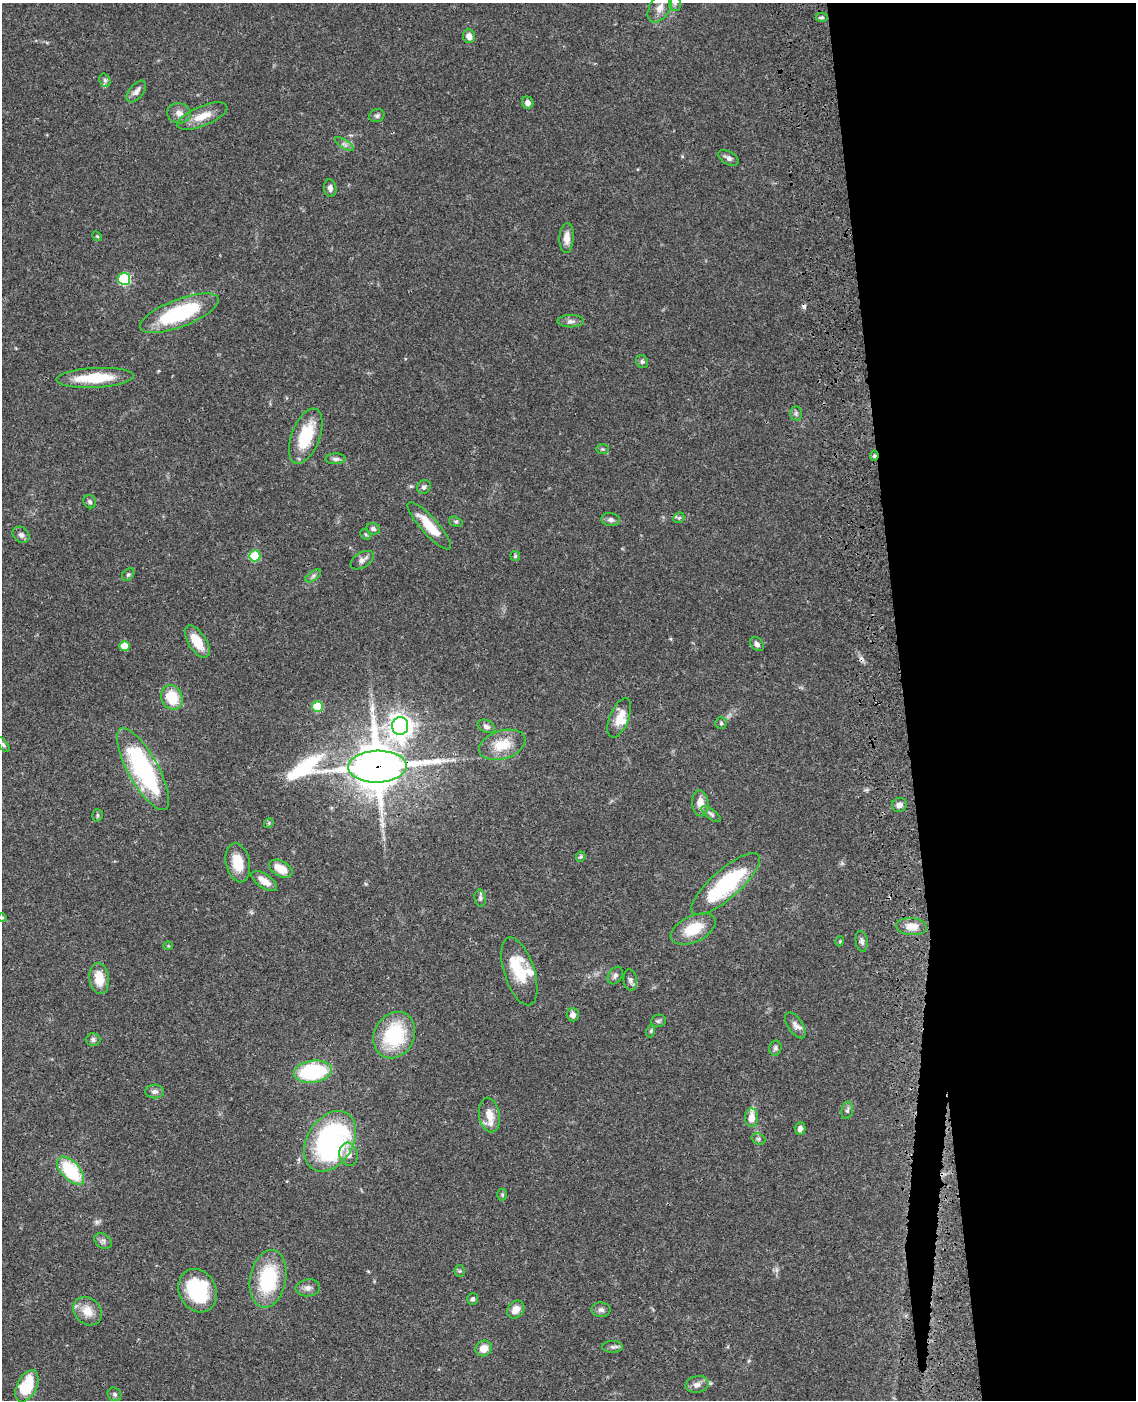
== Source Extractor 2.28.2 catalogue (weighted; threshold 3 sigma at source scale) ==
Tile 8 of 4 x 3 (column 4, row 2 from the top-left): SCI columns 3520-4653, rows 1654-3051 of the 4769 x 4604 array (HDU 1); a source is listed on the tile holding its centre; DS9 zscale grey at full resolution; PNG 1138 x 1402 px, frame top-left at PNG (2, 3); each listed source drawn as its Kron ellipse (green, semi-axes under 4 px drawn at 4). Shown black and unused: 21% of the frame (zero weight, under 3 of 4 exposures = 6% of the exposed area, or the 3 px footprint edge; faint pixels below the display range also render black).
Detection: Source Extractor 2.28.2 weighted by HDU 2 'WHT'; one run over the whole footprint, this tile lists its part. Background 0.0444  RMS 0.0028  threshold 0.0126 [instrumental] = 3 sigma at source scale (4.5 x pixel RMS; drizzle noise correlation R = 1.50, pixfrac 1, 0.05/0.05 arcsec/px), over >= 5 px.
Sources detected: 116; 1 too faint to see at this stretch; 1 inside a brighter object's white glare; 2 cosmic-ray / hot-pixel residue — neither listed nor drawn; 7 inside a brighter listed object's ellipse — not listed separately; the other 105 listed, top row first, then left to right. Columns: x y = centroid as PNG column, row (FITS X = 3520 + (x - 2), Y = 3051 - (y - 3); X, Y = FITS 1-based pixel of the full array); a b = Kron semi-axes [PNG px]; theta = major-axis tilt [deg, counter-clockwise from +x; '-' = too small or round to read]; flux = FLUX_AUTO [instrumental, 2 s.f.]
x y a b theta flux
675 3 8 6 -81 0.82
660 8 16 10 58 2.7
822 17 6 4 0 0.55
469 36 7 6 - 1.7
105 80 7 5 -69 0.66
136 92 13 7 51 1.5
528 103 6 5 - 1.2
179 113 12 10 -12 1.9
202 116 26 10 22 4.5
377 116 8 6 20 0.65
344 144 11 4 -33 0.79
728 158 11 6 -30 1.1
330 188 9 6 -83 1
97 236 5 4 - 0.35
567 238 15 7 86 2.5
124 279 6 6 - 24
179 313 42 13 21 25
571 321 13 6 1 1.1
642 362 7 5 -55 0.58
95 378 39 10 3 12
796 413 7 6 - 0.63
306 436 29 14 69 12
603 449 6 5 - 0.45
874 456 5 4 - 0.62
336 459 10 5 1 0.83
424 487 7 6 - 0.79
90 502 7 6 - 0.68
679 518 6 5 - 0.41
611 520 9 6 -8 1
456 522 7 5 -16 0.48
429 526 31 8 -48 7.1
373 529 7 5 -15 0.8
366 534 6 4 -44 0.37
21 535 9 7 -42 0.96
255 556 6 5 - 15
515 556 5 5 - 0.35
362 560 13 7 32 1.3
128 574 7 5 48 0.5
313 576 9 4 36 0.67
197 642 18 9 -58 5.6
757 644 8 6 -48 0.99
125 646 5 5 - 4
172 697 13 10 -68 8
317 707 5 5 - 10
619 718 21 9 68 3.8
721 723 6 6 - 0.49
400 726 9 8 - 220
486 726 9 6 -26 1.1
3 745 8 4 -56 0.53
502 745 24 14 17 6.5
377 767 29 16 2 1200
143 769 46 15 -61 40
700 803 13 8 -84 3
899 805 7 7 - 1.3
711 814 12 5 -37 0.77
97 815 6 5 - 0.5
269 823 5 4 - 0.36
581 857 5 4 - 0.42
238 863 20 12 -78 5.5
281 869 12 7 -28 4.7
264 881 15 6 -35 2.7
726 884 44 14 41 27
480 898 8 5 -82 0.66
2 918 4 3 - 0.33
911 927 15 8 -5 2.7
693 929 24 13 26 7.8
840 941 5 3 - 0.23
862 941 10 6 -80 0.89
168 946 5 3 - 0.22
519 971 35 15 -72 11
615 976 9 6 58 0.88
99 978 15 10 -83 5.1
630 980 11 6 -82 0.94
573 1015 7 6 - 1.4
658 1021 7 6 - 0.52
795 1025 15 7 -56 1.5
651 1031 6 4 72 0.36
394 1035 24 20 63 19
93 1040 7 6 - 0.87
775 1048 7 6 - 0.68
313 1072 19 11 8 24
154 1091 9 7 1 1.1
847 1110 9 5 79 0.73
489 1115 17 10 -80 3.7
752 1118 9 6 87 2.7
800 1128 6 5 - 1.2
758 1139 7 5 -21 0.54
330 1141 33 23 58 56
349 1154 12 9 -78 2.2
71 1171 17 9 -47 19
502 1195 6 5 - 0.36
103 1241 9 7 -37 0.88
460 1271 5 5 - 0.39
268 1279 29 18 79 20
308 1288 12 8 7 1.4
198 1291 22 18 -64 19
473 1299 6 5 - 0.7
516 1309 10 8 47 2.4
601 1310 9 7 -2 1
87 1311 15 12 -46 4.2
612 1347 10 6 -1 0.82
483 1348 8 7 - 2.9
697 1384 12 8 15 1.6
27 1386 17 9 64 13
114 1394 7 6 - 0.71
Overlapping masked pixels (flux is a lower limit): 2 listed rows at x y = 874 456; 377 767
Isophote crosses this tile's border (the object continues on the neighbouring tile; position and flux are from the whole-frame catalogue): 3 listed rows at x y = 675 3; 660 8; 2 918